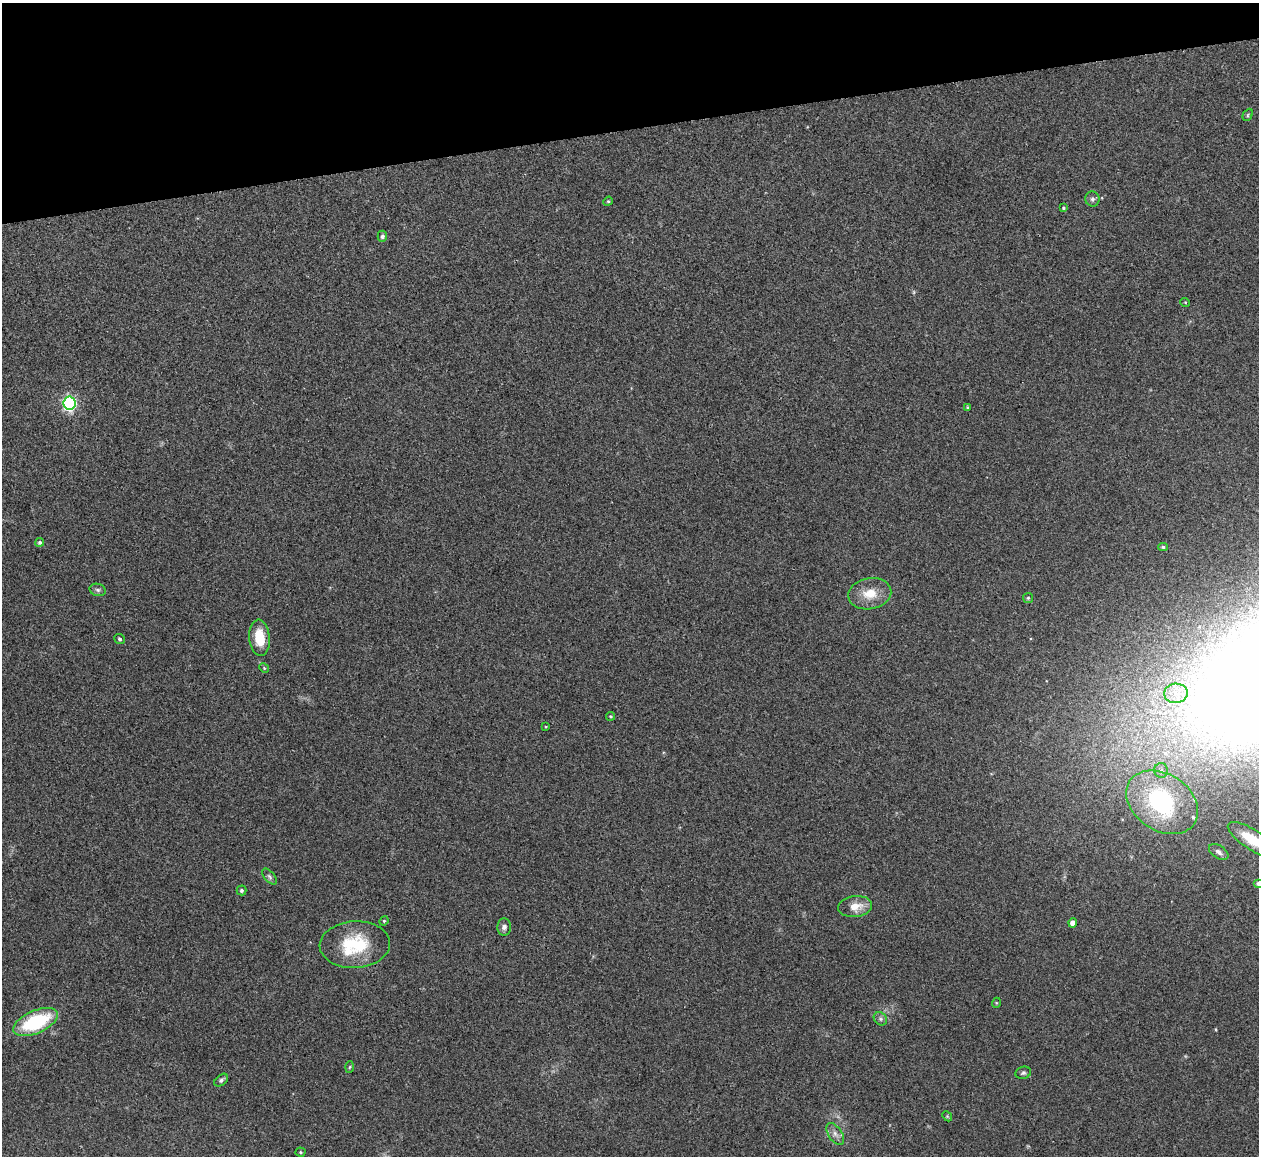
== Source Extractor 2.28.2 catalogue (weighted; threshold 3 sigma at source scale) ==
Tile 3 of 4 x 4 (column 3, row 1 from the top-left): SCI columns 2574-3830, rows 3612-4765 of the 5088 x 5029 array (HDU 1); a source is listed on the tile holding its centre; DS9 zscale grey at full resolution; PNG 1261 x 1158 px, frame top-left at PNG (2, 3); each listed source drawn as its Kron ellipse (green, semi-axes under 4 px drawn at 4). Shown black and unused: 11% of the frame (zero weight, under 2 of 3 exposures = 3% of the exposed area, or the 3 px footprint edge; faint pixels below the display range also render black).
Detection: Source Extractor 2.28.2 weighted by HDU 2 'WHT'; one run over the whole footprint, this tile lists its part. Background 0.0722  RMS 0.0088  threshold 0.0395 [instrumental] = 3 sigma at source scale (4.5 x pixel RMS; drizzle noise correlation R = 1.50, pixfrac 1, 0.05/0.05 arcsec/px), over >= 5 px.
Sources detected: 44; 1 too faint to see at this stretch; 1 inside a brighter object's white glare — neither listed nor drawn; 2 inside a brighter listed object's ellipse — not listed separately; the other 40 listed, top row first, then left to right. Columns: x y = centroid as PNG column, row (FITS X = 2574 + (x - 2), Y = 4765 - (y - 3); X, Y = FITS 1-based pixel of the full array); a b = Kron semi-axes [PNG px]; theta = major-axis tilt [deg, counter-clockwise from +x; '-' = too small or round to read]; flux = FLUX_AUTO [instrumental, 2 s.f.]
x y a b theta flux
1248 115 6 4 63 1.2
1092 199 7 7 - 2.4
608 201 5 4 - 1
1064 208 4 4 - 1.1
382 236 5 5 - 2.2
1185 302 5 3 - 0.68
69 403 6 6 - 160
967 408 3 3 - 1.3
40 542 5 4 - 1.9
1163 547 5 4 - 1.4
98 590 8 6 -15 2.3
870 594 21 15 11 17
1028 598 5 5 - 1.1
259 638 18 10 -85 23
120 639 5 5 - 1.7
264 668 5 4 - 0.98
1176 693 12 9 6 9.3
611 716 4 4 - 1
546 727 3 2 - 0.7
1161 771 7 6 - 3
1162 802 39 28 -34 80
1252 840 28 10 -33 26
1219 852 11 6 -34 3
269 877 9 5 -49 2
1258 884 5 4 - 1.8
241 890 5 5 - 1.9
855 907 17 10 7 12
384 921 5 4 - 1.1
1073 923 4 4 - 5.9
504 927 9 7 86 3.1
355 945 35 23 3 45
996 1003 5 3 - 0.77
880 1019 7 6 - 2.1
36 1022 24 11 23 67
350 1067 5 3 - 0.85
1023 1073 8 6 17 1.9
221 1080 8 5 41 2.3
947 1116 5 4 - 0.96
835 1134 12 6 -57 4.5
300 1152 5 4 - 1.2
Isophote crosses this tile's border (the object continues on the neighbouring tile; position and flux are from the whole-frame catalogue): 3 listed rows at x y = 1252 840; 1258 884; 36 1022